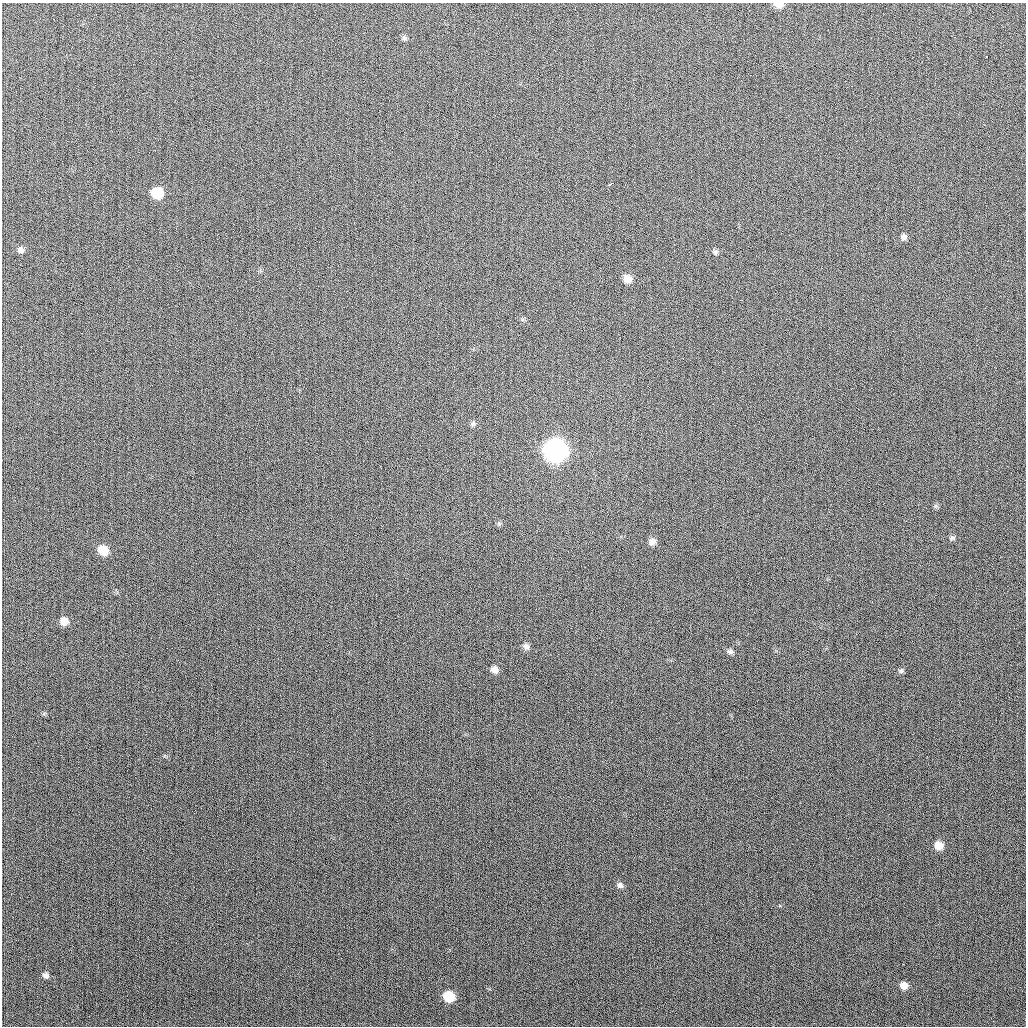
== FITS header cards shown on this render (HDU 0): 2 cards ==
NAXIS1  =                 1024
NAXIS2  =                 1024

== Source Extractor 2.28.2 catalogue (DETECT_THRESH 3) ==
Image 1024 x 1024 px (HDU 0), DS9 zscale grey, 1 PNG px = 1 image px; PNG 1028 x 1028 px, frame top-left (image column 1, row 1024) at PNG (2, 3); no overlay
Background 257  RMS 10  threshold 31.2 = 3 sigma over >= 5 px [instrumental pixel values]
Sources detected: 26; all 26 listed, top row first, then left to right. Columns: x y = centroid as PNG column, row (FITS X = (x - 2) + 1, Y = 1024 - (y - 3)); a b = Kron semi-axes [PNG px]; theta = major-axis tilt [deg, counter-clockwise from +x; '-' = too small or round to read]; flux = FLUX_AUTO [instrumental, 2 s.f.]
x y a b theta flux
779 5 8 5 -3 6600
404 38 8 6 -63 1600
986 57 3 3 - 2100
611 184 5 3 - 4700
157 193 9 8 - 26000
903 237 7 7 - 2400
21 249 8 8 - 2900
715 252 7 6 - 1700
627 279 9 8 - 7200
473 423 7 6 - 1400
555 451 10 10 - 570000
935 506 6 6 - 1300
499 524 6 5 - 1100
952 538 7 6 - 1500
652 541 9 8 - 3800
103 550 9 8 - 15000
64 621 9 8 - 6900
526 646 9 7 -17 2800
730 652 8 6 -11 2200
494 669 8 7 - 4400
901 671 7 6 - 1600
939 846 8 8 - 8700
620 885 7 7 - 2300
46 975 7 7 - 2600
904 986 8 8 - 6000
449 997 8 7 - 21000
At the frame edge (FLAGS 8, measured only in part): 1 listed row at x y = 779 5